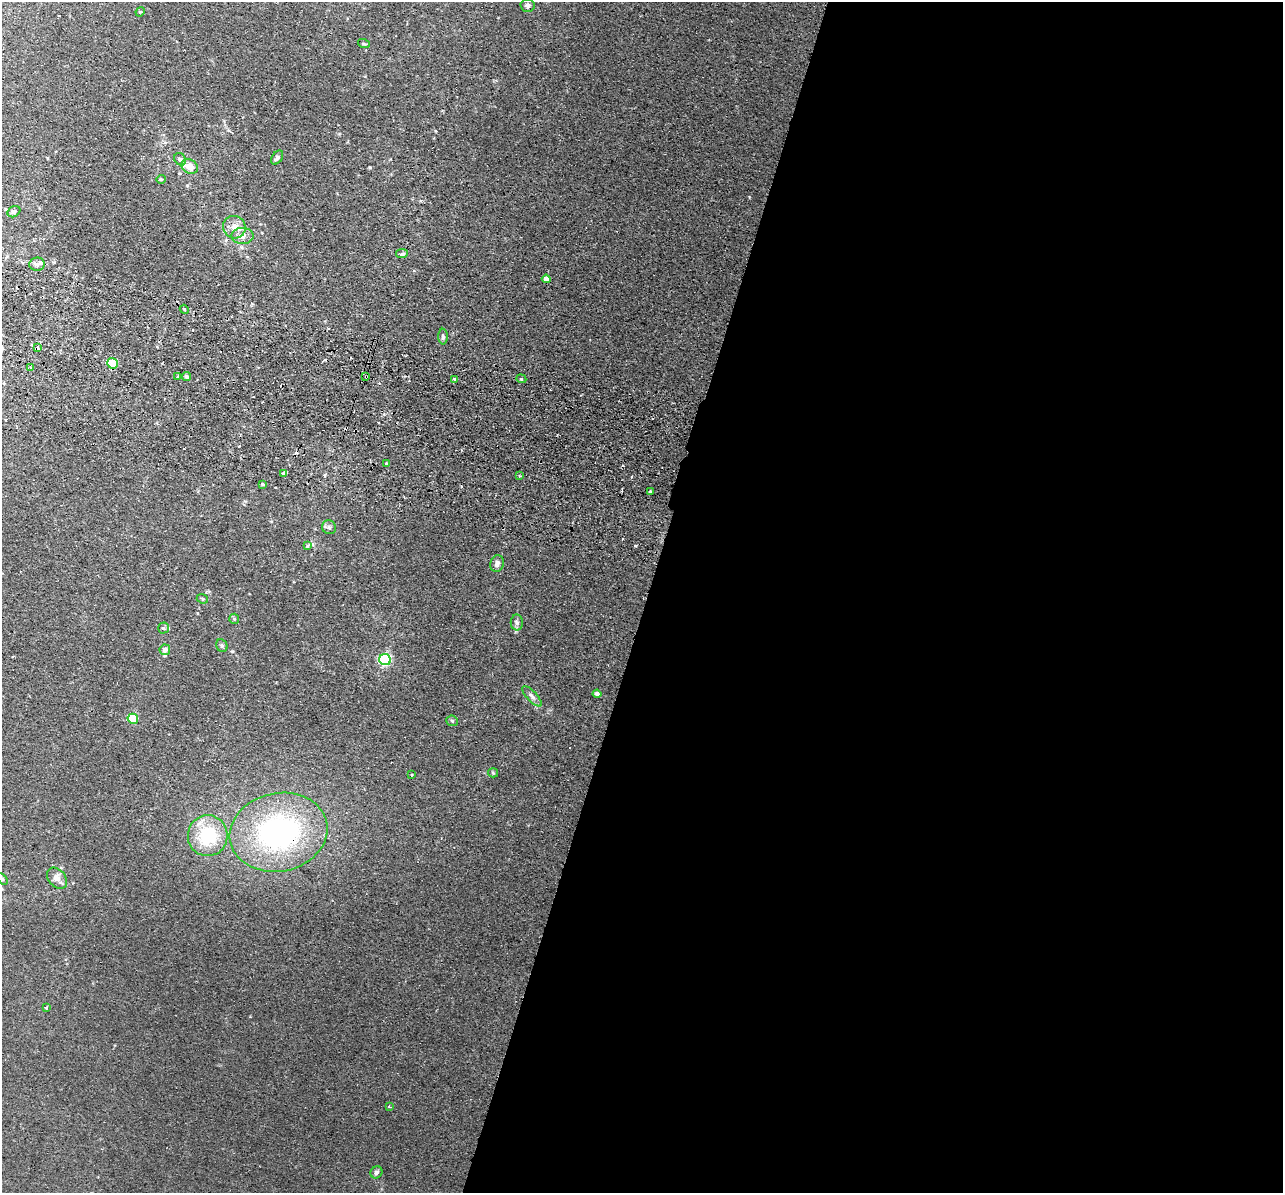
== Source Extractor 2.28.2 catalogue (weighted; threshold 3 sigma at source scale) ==
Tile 12 of 4 x 4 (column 4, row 3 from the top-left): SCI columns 3860-5140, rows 1499-2689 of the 5157 x 5256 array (HDU 1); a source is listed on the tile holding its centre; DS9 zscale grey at full resolution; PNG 1285 x 1195 px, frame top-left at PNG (2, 2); each listed source drawn as its Kron ellipse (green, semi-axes under 4 px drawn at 4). Shown black and unused: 50% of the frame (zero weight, under 2 of 3 exposures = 3% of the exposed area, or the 3 px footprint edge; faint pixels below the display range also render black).
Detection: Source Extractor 2.28.2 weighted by HDU 2 'WHT'; one run over the whole footprint, this tile lists its part. Background 0.0199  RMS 0.0051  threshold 0.0229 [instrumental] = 3 sigma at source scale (4.5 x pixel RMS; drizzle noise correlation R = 1.50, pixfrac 1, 0.05/0.05 arcsec/px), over >= 5 px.
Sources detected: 65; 12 cosmic-ray / hot-pixel residue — neither listed nor drawn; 2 inside a brighter listed object's ellipse — not listed separately; the other 51 listed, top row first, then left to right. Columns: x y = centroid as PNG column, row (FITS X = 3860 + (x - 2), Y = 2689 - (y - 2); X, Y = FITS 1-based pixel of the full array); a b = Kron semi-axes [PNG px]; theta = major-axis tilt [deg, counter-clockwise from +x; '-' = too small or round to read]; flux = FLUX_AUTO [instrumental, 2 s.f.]
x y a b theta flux
527 5 7 6 - 1.7
140 12 5 4 - 0.55
364 44 6 3 -19 0.58
277 157 8 5 56 1.3
180 159 6 5 - 1.5
190 166 9 7 -29 5.3
161 179 5 4 - 0.53
14 212 7 5 29 1.1
234 227 11 11 - 4.9
242 236 11 8 -2 3.5
402 254 6 4 10 1.1
37 264 8 6 7 1.4
546 279 4 4 - 2.5
184 309 4 3 - 0.51
443 337 8 4 -89 1
37 348 4 3 - 5.6
112 363 5 5 - 22
30 368 3 3 - 1.2
366 376 3 2 - 0.69
178 377 3 2 - 0.67
187 377 5 4 - 0.89
521 379 5 4 - 0.79
454 380 3 3 - 6.3
386 464 3 3 - 1.2
284 473 4 3 - 4
519 476 3 3 - 0.67
263 484 4 3 - 0.62
650 491 3 3 - 0.83
329 527 7 6 - 1.3
307 545 3 3 - 1.4
497 563 8 6 77 1.8
202 599 6 4 -22 0.76
234 619 5 5 - 0.66
517 622 8 6 -88 1.3
163 628 5 5 - 0.81
222 646 6 5 - 1
165 650 5 5 - 2.5
385 660 6 5 - 59
597 694 4 4 - 1.5
532 696 13 5 -47 1.9
133 719 5 5 - 23
452 721 6 5 - 0.83
493 773 5 4 - 0.58
411 775 3 2 - 0.86
279 832 49 39 12 100
208 836 20 20 - 25
57 878 12 8 -49 4.1
2 879 7 4 -45 0.75
46 1008 4 3 - 0.59
389 1107 3 3 - 0.55
376 1172 6 5 - 1.3
Overlapping masked pixels (flux is a lower limit): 3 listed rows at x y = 37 348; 366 376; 279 832
Isophote crosses this tile's border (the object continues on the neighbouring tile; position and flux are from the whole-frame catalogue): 1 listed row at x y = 2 879
Unlisted compact peaks at least as high as the median listed source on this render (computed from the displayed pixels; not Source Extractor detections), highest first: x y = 370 167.